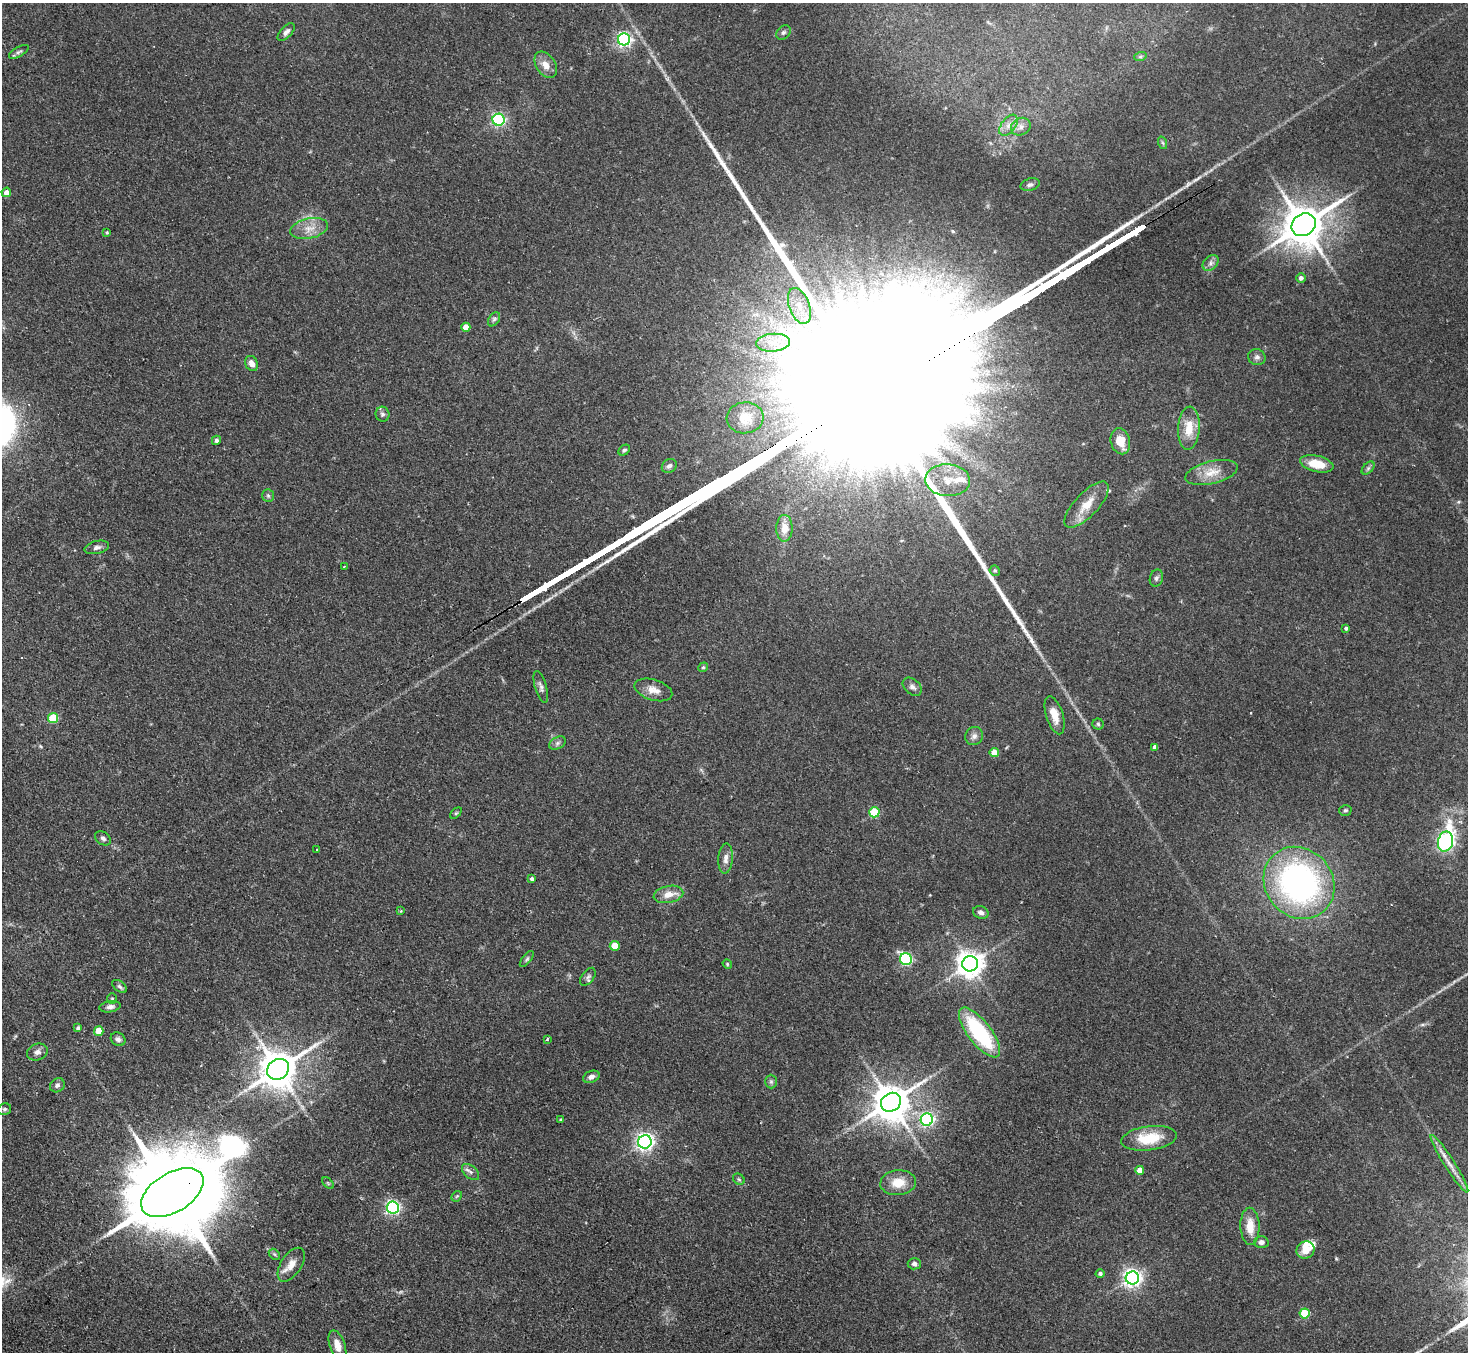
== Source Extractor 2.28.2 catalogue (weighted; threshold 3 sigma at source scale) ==
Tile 7 of 4 x 4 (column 3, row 2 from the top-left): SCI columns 2980-4445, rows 3030-4379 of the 5961 x 5922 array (HDU 1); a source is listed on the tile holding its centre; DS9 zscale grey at full resolution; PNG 1470 x 1354 px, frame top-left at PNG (2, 3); each listed source drawn as its Kron ellipse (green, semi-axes under 4 px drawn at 4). Shown black and unused: <1% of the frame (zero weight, under 2 of 3 exposures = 3% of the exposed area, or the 3 px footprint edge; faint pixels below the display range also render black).
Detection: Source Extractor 2.28.2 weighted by HDU 2 'WHT'; one run over the whole footprint, this tile lists its part. Background 0.0752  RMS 0.0056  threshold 0.0251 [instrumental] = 3 sigma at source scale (4.5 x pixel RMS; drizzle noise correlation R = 1.50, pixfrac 1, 0.05/0.05 arcsec/px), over >= 5 px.
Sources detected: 118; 1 too faint to see at this stretch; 1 inside a brighter object's white glare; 1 long thin detection or spike segment (spike, bleed or trail) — neither listed nor drawn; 6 inside a brighter listed object's ellipse — not listed separately; the other 109 listed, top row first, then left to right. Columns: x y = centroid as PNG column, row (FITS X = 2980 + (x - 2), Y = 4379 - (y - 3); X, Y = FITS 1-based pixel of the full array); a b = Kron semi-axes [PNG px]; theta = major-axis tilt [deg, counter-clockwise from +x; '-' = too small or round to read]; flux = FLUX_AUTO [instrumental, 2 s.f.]
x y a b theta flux
286 32 11 5 47 2.2
783 32 8 6 43 1.3
624 39 6 6 - 150
19 52 11 5 29 1.3
1140 57 6 4 18 0.79
546 65 14 9 -57 5
499 120 6 6 - 100
1008 125 12 7 53 3.5
1021 127 10 8 29 3
1163 143 6 4 -70 0.81
1030 185 10 6 15 1.7
6 192 5 4 - 3.3
1304 225 13 10 36 1900
309 228 19 10 12 6.5
107 232 4 3 - 0.71
1211 263 9 6 43 2
1301 278 5 4 - 2
799 306 19 10 -69 8.7
494 319 8 5 54 1.2
466 327 4 4 - 7.3
773 343 17 9 5 7.5
1257 357 9 8 - 2.1
252 363 8 6 -65 3.4
382 414 7 7 - 1.4
745 418 18 15 6 7.9
1189 428 22 11 86 11
216 440 5 4 - 1.2
1120 441 13 9 -75 9.9
624 450 6 4 43 1
1317 464 17 8 -13 11
669 466 8 6 34 1.8
1368 468 8 4 45 1.1
1211 472 27 11 13 8.7
948 480 22 16 -3 13
268 495 6 5 - 1
1087 505 30 12 46 9.8
784 528 13 8 90 6.2
97 547 12 6 13 2
344 567 3 2 - 0.49
995 571 5 5 - 1
1156 578 8 6 74 1.4
1346 628 3 3 - 0.97
703 667 5 4 - 0.76
541 687 16 5 -73 2.2
912 687 11 7 -42 2.3
653 690 19 10 -17 5.2
1055 715 20 8 -72 6.4
53 718 5 5 - 23
1098 724 5 5 - 0.93
974 736 9 8 - 2.3
557 743 9 6 27 1.6
1155 747 4 4 - 2.1
994 753 4 4 - 7.4
1345 810 6 5 - 0.95
874 812 5 5 - 28
456 813 7 4 44 0.74
103 838 8 6 -34 1.7
1445 842 10 7 78 190
317 850 3 3 - 1.1
726 858 15 7 86 3.3
532 879 4 4 - 1.4
1299 883 38 33 -49 150
668 894 15 8 12 6
401 911 4 4 - 0.46
981 912 8 6 -19 2.1
615 946 5 5 - 14
527 959 10 4 51 1.2
906 959 6 6 - 75
727 964 5 4 - 0.66
970 964 8 7 - 600
588 977 10 6 54 1.6
120 986 8 5 -37 1.2
112 999 5 5 - 0.7
110 1007 11 5 9 1.9
78 1028 4 3 - 1
99 1031 5 4 - 10
979 1032 30 11 -52 49
118 1039 8 6 -34 1.6
547 1039 3 3 - 0.59
37 1052 11 8 21 2.5
278 1069 11 10 - 1500
591 1077 9 5 20 2.2
771 1082 7 6 - 1.1
57 1085 8 6 41 1.6
891 1102 11 9 34 1400
4 1109 7 6 - 1.1
561 1119 4 3 - 0.56
927 1120 6 6 - 100
1149 1138 28 12 7 18
645 1142 6 6 - 220
1449 1164 34 5 -57 6
1140 1170 4 4 - 5.9
471 1172 10 6 -41 1.8
739 1179 6 5 - 0.85
328 1183 7 4 -46 0.73
898 1183 18 12 6 9.3
172 1193 34 19 31 12000
457 1196 6 4 43 0.75
393 1208 6 6 - 120
1250 1226 19 9 -88 8.8
1261 1242 7 6 - 2.1
1305 1250 9 8 - 5.5
274 1254 6 4 -44 0.84
914 1264 6 6 - 1.6
291 1265 19 10 57 5.9
1100 1274 4 4 - 1.4
1132 1278 6 6 - 240
1305 1313 5 5 - 25
337 1346 16 7 -71 5
Overlapping masked pixels (flux is a lower limit): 1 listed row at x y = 172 1193